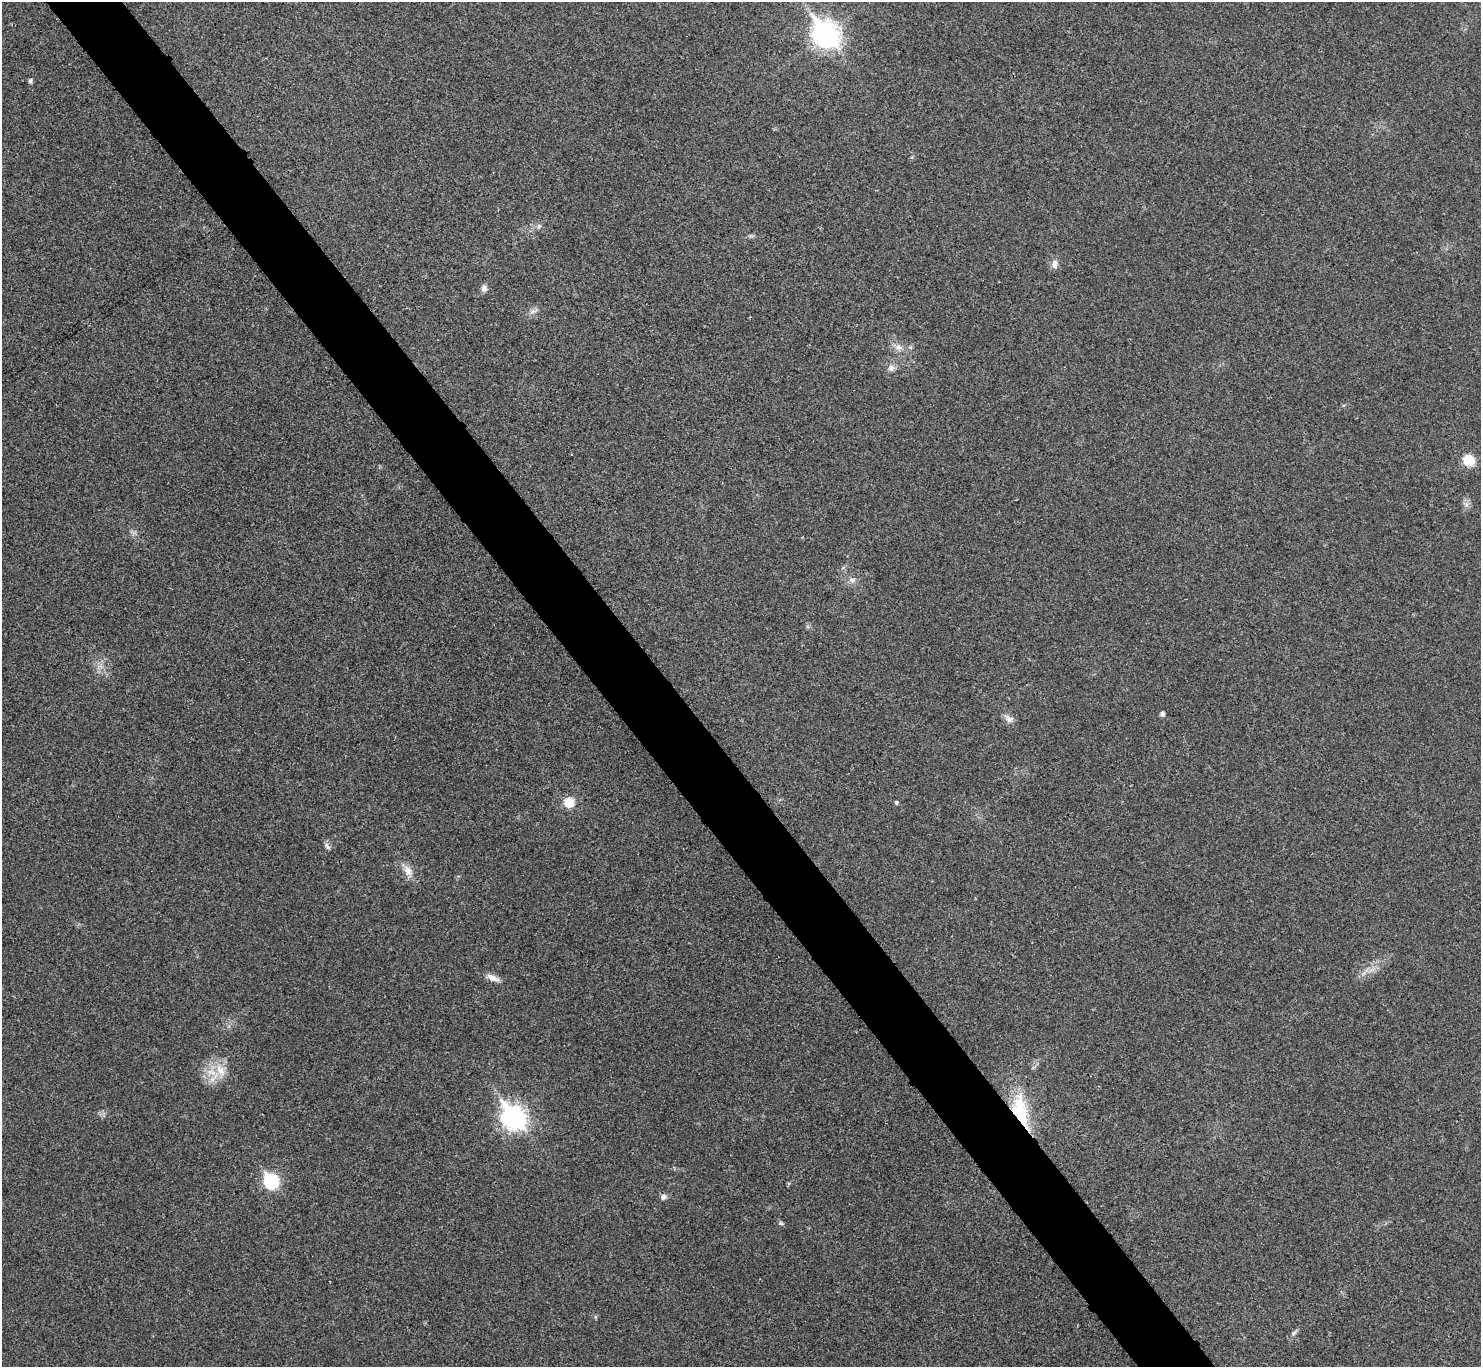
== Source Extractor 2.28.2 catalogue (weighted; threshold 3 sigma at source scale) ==
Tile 11 of 4 x 4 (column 3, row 3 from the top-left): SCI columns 2965-4443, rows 1529-2893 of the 5931 x 5927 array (HDU 1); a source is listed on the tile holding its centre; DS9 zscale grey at full resolution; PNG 1483 x 1369 px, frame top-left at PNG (2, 2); no overlay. Shown black and unused: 5% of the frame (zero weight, under 3 of 4 exposures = <1% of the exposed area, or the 3 px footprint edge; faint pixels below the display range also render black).
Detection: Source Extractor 2.28.2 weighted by HDU 2 'WHT'; one run over the whole footprint, this tile lists its part. Background 0.0202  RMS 0.0059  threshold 0.0267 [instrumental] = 3 sigma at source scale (4.5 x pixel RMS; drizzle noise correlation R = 1.50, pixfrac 1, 0.05/0.05 arcsec/px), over >= 5 px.
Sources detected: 24; all 24 listed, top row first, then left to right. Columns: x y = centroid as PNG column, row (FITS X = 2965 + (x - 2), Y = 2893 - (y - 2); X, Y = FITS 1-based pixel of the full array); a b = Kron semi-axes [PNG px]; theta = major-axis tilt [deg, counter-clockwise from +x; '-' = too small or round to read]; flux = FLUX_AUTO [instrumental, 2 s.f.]
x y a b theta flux
825 34 11 8 -51 480
30 81 4 4 - 1.6
539 226 6 6 - 1.2
1054 264 12 7 89 3.1
484 288 9 7 -77 2.2
532 312 7 4 19 1.5
898 347 9 6 -14 2.7
891 368 8 8 - 2.7
1469 460 13 12 - 9.4
852 580 8 7 - 2.2
1162 714 5 4 - 2
1009 719 12 9 -37 3.1
569 802 10 10 - 8.6
896 802 5 4 - 0.98
327 846 11 5 -53 1.7
408 871 16 10 -63 5.3
492 978 18 7 -22 4
220 1070 18 10 -54 8.3
1020 1111 48 18 -76 33
513 1117 10 8 -52 360
271 1181 8 7 - 82
663 1197 7 7 - 2.2
781 1223 6 5 - 1
1294 1333 8 6 49 1.4
Overlapping masked pixels (flux is a lower limit): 1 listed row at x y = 1020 1111